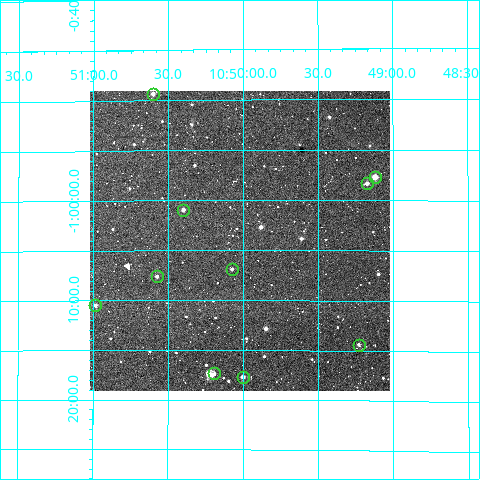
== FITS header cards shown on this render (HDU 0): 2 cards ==
NAXIS1  =                  300
NAXIS2  =                  300

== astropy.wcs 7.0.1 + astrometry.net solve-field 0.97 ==
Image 300 x 300 px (HDU 0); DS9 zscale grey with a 90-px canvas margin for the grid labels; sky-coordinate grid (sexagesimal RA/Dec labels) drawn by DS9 from the SOLVED WCS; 10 Tycho-2 reference stars matched to detected sources circled (green)
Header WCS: RA---TAN/DEC--TAN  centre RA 10:50:01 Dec -01:04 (162.51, -1.07 deg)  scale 6 arcsec/px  FOV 30.0' x 30.0'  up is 0 deg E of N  parity normal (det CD < 0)
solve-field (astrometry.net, Tycho-2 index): VERIFIED the header's WCS against the Tycho-2 star catalogue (verified at 2 index scales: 10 matches each, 0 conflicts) and refined it, rather than solving blind
Solved WCS: RA---TAN-SIP/DEC--TAN-SIP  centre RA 10:50:01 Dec -01:04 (162.51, -1.07 deg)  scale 6 arcsec/px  FOV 30.0' x 30.0'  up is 0 deg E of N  parity normal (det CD < 0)
The solver's refit moves the header's centre by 1.6 arcsec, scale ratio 1.001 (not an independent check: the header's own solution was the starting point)
Tycho-2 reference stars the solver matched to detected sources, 10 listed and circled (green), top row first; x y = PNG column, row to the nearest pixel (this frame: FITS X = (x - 94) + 1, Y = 300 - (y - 91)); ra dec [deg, ICRS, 3 dp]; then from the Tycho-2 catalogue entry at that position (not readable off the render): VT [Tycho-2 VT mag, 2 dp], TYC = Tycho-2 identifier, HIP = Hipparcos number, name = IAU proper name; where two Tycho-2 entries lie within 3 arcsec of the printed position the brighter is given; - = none
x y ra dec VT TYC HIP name
157 94 162.651 -0.822 11.70 4914-544-1 - -
379 177 162.280 -0.961 9.99 4913-1016-1 - -
371 183 162.293 -0.972 11.00 4913-764-1 - -
187 210 162.600 -1.015 11.64 4914-375-1 - -
236 269 162.519 -1.114 11.82 4914-272-1 - -
161 276 162.644 -1.127 12.12 4914-244-1 - -
99 305 162.746 -1.174 11.43 4914-183-1 - -
363 345 162.307 -1.240 12.43 4913-332-1 - -
218 373 162.549 -1.289 11.78 4914-480-1 - -
247 377 162.500 -1.295 10.91 4914-129-1 - -